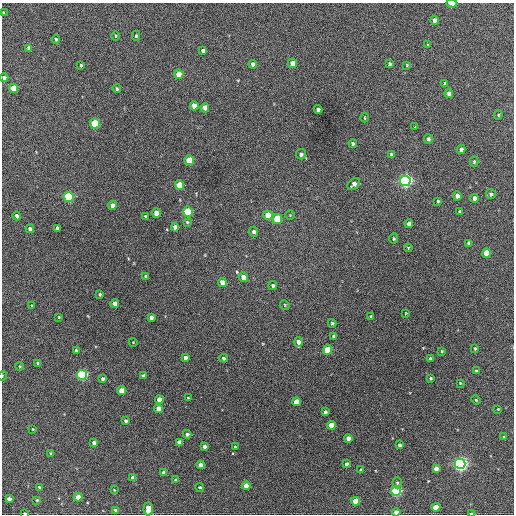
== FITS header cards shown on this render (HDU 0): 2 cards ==
NAXIS1  =                  512 / Axis length
NAXIS2  =                  512 / Axis length

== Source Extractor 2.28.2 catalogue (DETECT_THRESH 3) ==
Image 512 x 512 px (HDU 0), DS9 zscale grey, 1 PNG px = 1 image px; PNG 516 x 516 px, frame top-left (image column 1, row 512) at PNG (2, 3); each listed source drawn as its Kron ellipse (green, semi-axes under 4 px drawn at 4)
Background 443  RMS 20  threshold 61.1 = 3 sigma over >= 5 px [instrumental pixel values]
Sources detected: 137; all 137 listed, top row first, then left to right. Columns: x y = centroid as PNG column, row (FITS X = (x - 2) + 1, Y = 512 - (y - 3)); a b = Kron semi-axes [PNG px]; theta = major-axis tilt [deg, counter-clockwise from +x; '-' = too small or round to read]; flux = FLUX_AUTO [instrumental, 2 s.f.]
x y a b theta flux
452 4 5 2 - 5900
3 13 4 2 - 1000
435 20 4 4 - 5500
115 36 5 3 - 1200
136 36 5 4 - 1900
56 39 4 4 - 1600
428 45 4 2 - 970
29 48 4 4 - 6800
203 50 4 3 - 4100
293 63 5 4 - 15000
253 64 4 4 - 4700
390 64 4 3 - 2600
81 65 4 3 - 1500
407 65 4 2 - 1100
179 74 5 4 - 23000
4 78 4 4 - 4300
445 83 4 3 - 2000
13 88 4 4 - 29000
117 89 4 3 - 1900
449 93 4 4 - 6600
194 106 4 4 - 13000
205 108 5 4 - 10000
318 109 4 4 - 5200
498 115 5 4 - 1400
365 118 5 2 - 1100
95 124 5 5 - 69000
415 127 3 2 - 2600
428 139 4 4 - 3200
353 144 4 4 - 2400
461 149 4 4 - 5400
301 154 5 5 - 3800
391 154 4 3 - 1600
189 160 5 4 - 38000
474 162 5 4 - 1800
405 181 5 5 - 390000
354 184 7 5 37 8000
179 185 5 4 - 40000
491 194 5 5 - 3400
457 196 4 4 - 9200
68 197 5 5 - 120000
474 198 4 4 - 6900
438 201 4 3 - 1300
112 205 4 4 - 8600
188 212 5 5 - 90000
459 212 4 3 - 2300
156 213 4 4 - 11000
268 215 5 4 - 25000
290 215 4 4 - 1400
17 216 4 3 - 3900
145 216 3 3 - 2000
277 219 5 5 - 49000
187 222 4 4 - 1400
409 224 4 4 - 8400
175 227 4 4 - 8100
57 228 4 3 - 2400
30 229 4 4 - 4600
253 232 5 4 - 4500
394 239 5 4 - 1800
469 243 4 3 - 3600
408 248 4 3 - 1300
486 253 4 4 - 26000
146 276 4 3 - 2800
243 277 5 4 - 12000
222 282 4 4 - 13000
273 286 4 4 - 2800
100 294 3 3 - 1700
115 303 4 4 - 11000
32 305 3 2 - 1100
285 305 5 4 - 1300
406 313 3 2 - 780
371 316 3 3 - 1800
59 317 3 3 - 1200
151 317 4 4 - 4400
332 323 4 3 - 2000
334 336 4 3 - 2900
133 342 4 3 - 890
298 342 5 4 - 8100
475 348 3 2 - 1500
76 350 4 3 - 1900
327 350 5 4 - 45000
442 351 4 4 - 1300
185 358 4 3 - 4800
224 358 4 3 - 3000
430 359 4 3 - 2200
38 363 4 3 - 3000
20 366 4 3 - 1200
476 371 3 3 - 1900
82 375 5 5 - 160000
2 376 5 3 - 1000
144 376 4 4 - 6100
431 378 3 3 - 2000
103 379 3 3 - 2600
460 383 3 3 - 1100
122 391 4 4 - 21000
188 398 3 3 - 1100
159 400 4 4 - 13000
476 400 5 3 - 1300
296 402 4 4 - 19000
158 409 4 4 - 12000
498 409 3 3 - 1000
325 412 3 3 - 2500
125 421 4 3 - 2400
331 425 4 4 - 27000
33 429 3 3 - 1100
187 434 4 4 - 3700
504 437 3 3 - 1700
348 438 4 4 - 12000
179 442 4 4 - 7300
94 443 4 4 - 6700
399 445 3 3 - 3200
205 446 4 4 - 4800
235 447 3 3 - 1500
51 453 4 3 - 1600
346 464 4 3 - 4000
460 464 5 5 - 470000
201 465 4 4 - 7100
436 469 4 4 - 8400
361 470 4 3 - 1400
164 473 4 4 - 11000
133 478 4 4 - 11000
176 480 4 3 - 3500
397 483 5 4 - 2200
246 486 4 4 - 20000
39 487 3 3 - 1700
200 487 4 4 - 1700
114 490 3 3 - 950
396 491 5 4 - 160000
78 497 4 4 - 15000
9 499 4 4 - 7200
37 500 3 3 - 1500
355 501 4 4 - 29000
436 507 4 4 - 17000
148 509 7 4 88 15000
115 510 4 3 - 2300
396 512 4 4 - 9700
25 513 3 2 - 1900
472 513 4 2 - 5400
At the frame edge (FLAGS 8, measured only in part): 6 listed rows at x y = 452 4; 4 78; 2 376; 396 512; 25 513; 472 513